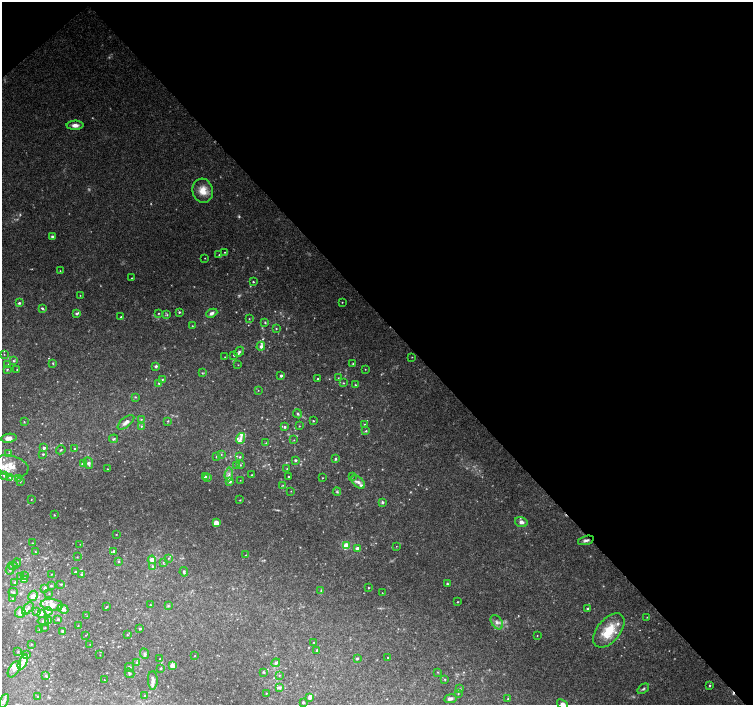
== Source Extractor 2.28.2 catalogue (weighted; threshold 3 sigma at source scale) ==
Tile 3 of 4 x 4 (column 3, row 1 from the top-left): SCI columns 3014-4515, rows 4433-5838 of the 6019 x 5987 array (HDU 1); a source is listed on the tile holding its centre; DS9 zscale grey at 2 x 2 block average (1 PNG px = mean of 2 x 2 image px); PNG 755 x 707 px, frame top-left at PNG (2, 2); each listed source drawn as its Kron ellipse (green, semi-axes under 4 px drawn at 4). Shown black and unused: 46% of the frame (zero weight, under 3 of 4 exposures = <1% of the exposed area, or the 3 px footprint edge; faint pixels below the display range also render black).
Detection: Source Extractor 2.28.2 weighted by HDU 2 'WHT'; one run over the whole footprint, this tile lists its part. Background 0.0923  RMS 0.0056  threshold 0.025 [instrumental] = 3 sigma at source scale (4.5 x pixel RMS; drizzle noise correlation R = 1.50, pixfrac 1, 0.0396/0.0396 arcsec/px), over >= 5 px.
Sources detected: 253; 14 too faint to see at this stretch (2 x 2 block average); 1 cosmic-ray / hot-pixel residue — neither listed nor drawn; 1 coinciding with a brighter row at this scale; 27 inside a brighter listed object's ellipse — not listed separately; the other 210 listed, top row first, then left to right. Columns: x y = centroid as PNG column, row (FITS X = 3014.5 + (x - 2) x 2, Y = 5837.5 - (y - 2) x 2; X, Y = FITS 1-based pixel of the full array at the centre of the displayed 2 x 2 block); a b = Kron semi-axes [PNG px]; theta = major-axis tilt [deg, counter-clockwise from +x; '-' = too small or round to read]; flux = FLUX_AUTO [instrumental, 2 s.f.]
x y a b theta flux
75 125 8 4 2 6.9
203 191 12 10 -75 17
52 237 4 3 - 2.2
225 252 3 2 - 0.86
219 255 3 2 - 0.88
205 258 2 2 - 0.6
60 271 2 2 - 0.71
132 278 2 2 - 0.58
253 282 3 2 - 1.2
80 295 2 2 - 0.58
342 302 2 2 - 0.78
19 303 3 2 - 2.1
42 308 4 3 - 1.7
179 312 3 2 - 1.6
76 313 3 3 - 2.6
158 313 3 2 - 0.85
212 313 6 4 24 5.4
167 315 3 2 - 1.1
121 317 2 2 - 1.9
249 319 2 2 - 0.68
265 322 3 2 - 1.1
192 326 2 2 - 0.88
276 329 3 2 - 0.92
261 346 4 4 - 3.4
239 352 5 4 - 2.7
4 354 2 2 - 0.56
234 355 3 2 - 1.1
225 357 2 2 - 0.45
412 357 2 2 - 0.49
14 361 3 3 - 1.6
53 363 4 2 - 1.1
353 364 2 2 - 1.3
8 365 3 3 - 1.7
238 365 2 2 - 0.5
156 366 3 3 - 2.9
7 369 3 3 - 1.1
365 369 2 2 - 0.53
17 370 2 2 - 0.66
202 373 3 3 - 0.97
281 376 2 2 - 2.8
338 378 2 2 - 0.64
162 379 2 2 - 0.95
318 379 2 2 - 1.8
159 383 3 3 - 1.5
343 383 3 2 - 0.85
355 385 2 2 - 1.4
258 390 2 2 - 0.46
135 397 3 2 - 0.89
297 414 5 3 - 1.8
141 419 3 2 - 1.1
168 421 3 2 - 1.1
313 421 2 2 - 0.94
24 422 3 2 - 0.76
126 422 10 4 38 5.8
364 424 3 2 - 0.84
141 426 3 3 - 1.6
299 426 2 2 - 0.77
285 427 3 3 - 2
366 431 3 3 - 1.6
9 438 8 4 8 8.2
240 438 6 4 69 4.2
114 439 4 2 - 1.5
294 440 2 2 - 0.66
266 443 2 2 - 0.59
44 448 2 2 - 4.1
74 449 4 2 - 1.6
61 450 5 2 - 1.3
9 454 3 3 - 1.5
43 454 3 2 - 1.4
221 454 3 3 - 1.2
216 457 3 2 - 0.84
240 457 3 3 - 1.3
335 458 4 3 - 1.7
295 460 2 2 - 2.8
88 463 6 4 -67 3.7
83 464 4 3 - 2.9
237 465 3 2 - 0.94
240 465 3 3 - 0.98
11 466 17 10 -16 19
107 469 2 2 - 0.78
287 469 2 2 - 0.78
229 474 7 4 85 4.6
4 475 4 3 - 3
252 475 2 2 - 0.86
289 476 2 2 - 1.1
10 477 3 3 - 2
205 477 3 2 - 2.5
208 477 4 3 - 2.1
352 477 3 2 - 0.85
18 478 3 3 - 1.1
322 478 2 2 - 0.65
240 480 2 2 - 0.39
20 481 3 2 - 0.81
230 482 4 3 - 2.8
358 482 8 4 -45 4.9
283 485 3 2 - 0.88
291 491 2 2 - 0.49
337 492 4 4 - 2
31 499 2 2 - 0.53
240 500 2 2 - 0.77
382 502 3 3 - 2.4
54 515 2 2 - 0.94
521 522 6 5 - 6.3
216 523 3 3 - 26
116 534 2 2 - 0.57
586 540 8 3 16 3.8
32 543 2 2 - 0.86
80 544 2 2 - 0.4
346 546 3 3 - 23
396 546 2 2 - 0.49
357 549 3 2 - 12
114 551 2 2 - 2
35 552 3 2 - 0.66
246 555 3 2 - 0.6
77 557 3 2 - 0.71
168 558 2 2 - 0.81
152 560 4 4 - 10
119 561 3 3 - 1.4
17 563 4 2 - 0.94
163 563 3 2 - 0.85
13 565 4 4 - 2.6
152 566 4 3 - 2.1
10 569 5 3 - 2.5
75 572 2 2 - 1.3
184 572 4 2 - 2.1
52 574 3 2 - 0.55
81 574 2 2 - 1.8
24 575 3 3 - 1.1
20 576 3 3 - 1.6
24 579 4 3 - 2.3
15 582 3 3 - 1.9
61 584 3 2 - 0.99
448 584 4 3 - 1.6
51 586 4 2 - 1.2
45 588 3 2 - 3.7
368 588 2 2 - 1
321 590 4 3 - 1.3
13 592 5 3 - 2.3
382 593 2 2 - 0.47
49 594 3 2 - 0.72
33 596 5 4 - 9.2
13 599 4 2 - 0.72
457 602 2 2 - 0.82
52 605 11 6 -7 11
150 605 2 2 - 0.73
168 606 3 3 - 1
107 607 3 2 - 0.64
28 608 7 3 49 3.5
587 608 3 2 - 1.3
63 609 5 4 - 4.2
36 611 3 2 - 0.88
48 611 4 4 - 2.6
20 612 5 5 - 8.1
41 613 3 3 - 6.2
87 616 2 2 - 0.65
647 617 2 2 - 0.7
58 619 3 3 - 1.7
48 620 4 3 - 1.9
43 621 6 3 -12 2.7
497 622 8 5 -56 5.7
78 626 2 2 - 0.72
45 628 2 2 - 0.55
140 629 3 2 - 1.5
40 630 3 3 - 1.8
609 630 20 11 50 36
62 631 2 2 - 2.1
86 635 2 2 - 0.46
127 635 2 2 - 0.82
537 636 2 2 - 0.64
314 642 2 2 - 0.64
31 644 2 2 - 0.54
90 644 2 2 - 0.4
317 650 2 2 - 2.1
18 652 3 2 - 0.9
144 654 5 3 - 2.6
27 655 2 2 - 2.1
100 655 2 2 - 0.49
195 656 2 2 - 0.57
388 657 2 2 - 0.95
160 659 3 2 - 1.1
357 659 2 2 - 2
23 662 8 4 64 9
136 663 3 2 - 1.2
276 663 4 3 - 3.4
172 666 3 3 - 10
130 667 5 2 - 1.2
161 668 3 2 - 1
14 669 9 5 58 6.2
264 672 4 3 - 1.6
437 672 3 2 - 0.9
129 673 5 3 - 1.7
45 675 3 3 - 0.98
279 675 3 2 - 0.9
104 680 2 2 - 0.45
153 680 9 5 -90 6.5
445 680 3 2 - 0.77
710 686 3 3 - 1.2
280 688 4 3 - 2.6
460 689 3 2 - 0.84
643 689 6 3 37 2.3
266 693 2 2 - 0.87
458 693 2 2 - 0.73
37 696 3 2 - 0.92
145 696 3 2 - 0.9
309 698 3 3 - 3.6
450 699 6 3 8 4.5
508 699 4 2 - 0.93
4 701 7 4 62 3.1
303 702 3 3 - 1.4
563 704 6 4 -37 8.3
Overlapping masked pixels (flux is a lower limit): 1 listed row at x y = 586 540
Isophote crosses this tile's border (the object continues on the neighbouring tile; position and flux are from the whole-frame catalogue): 2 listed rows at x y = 11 466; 563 704
Diffuse or blended objects may show on this block-average render without a row.